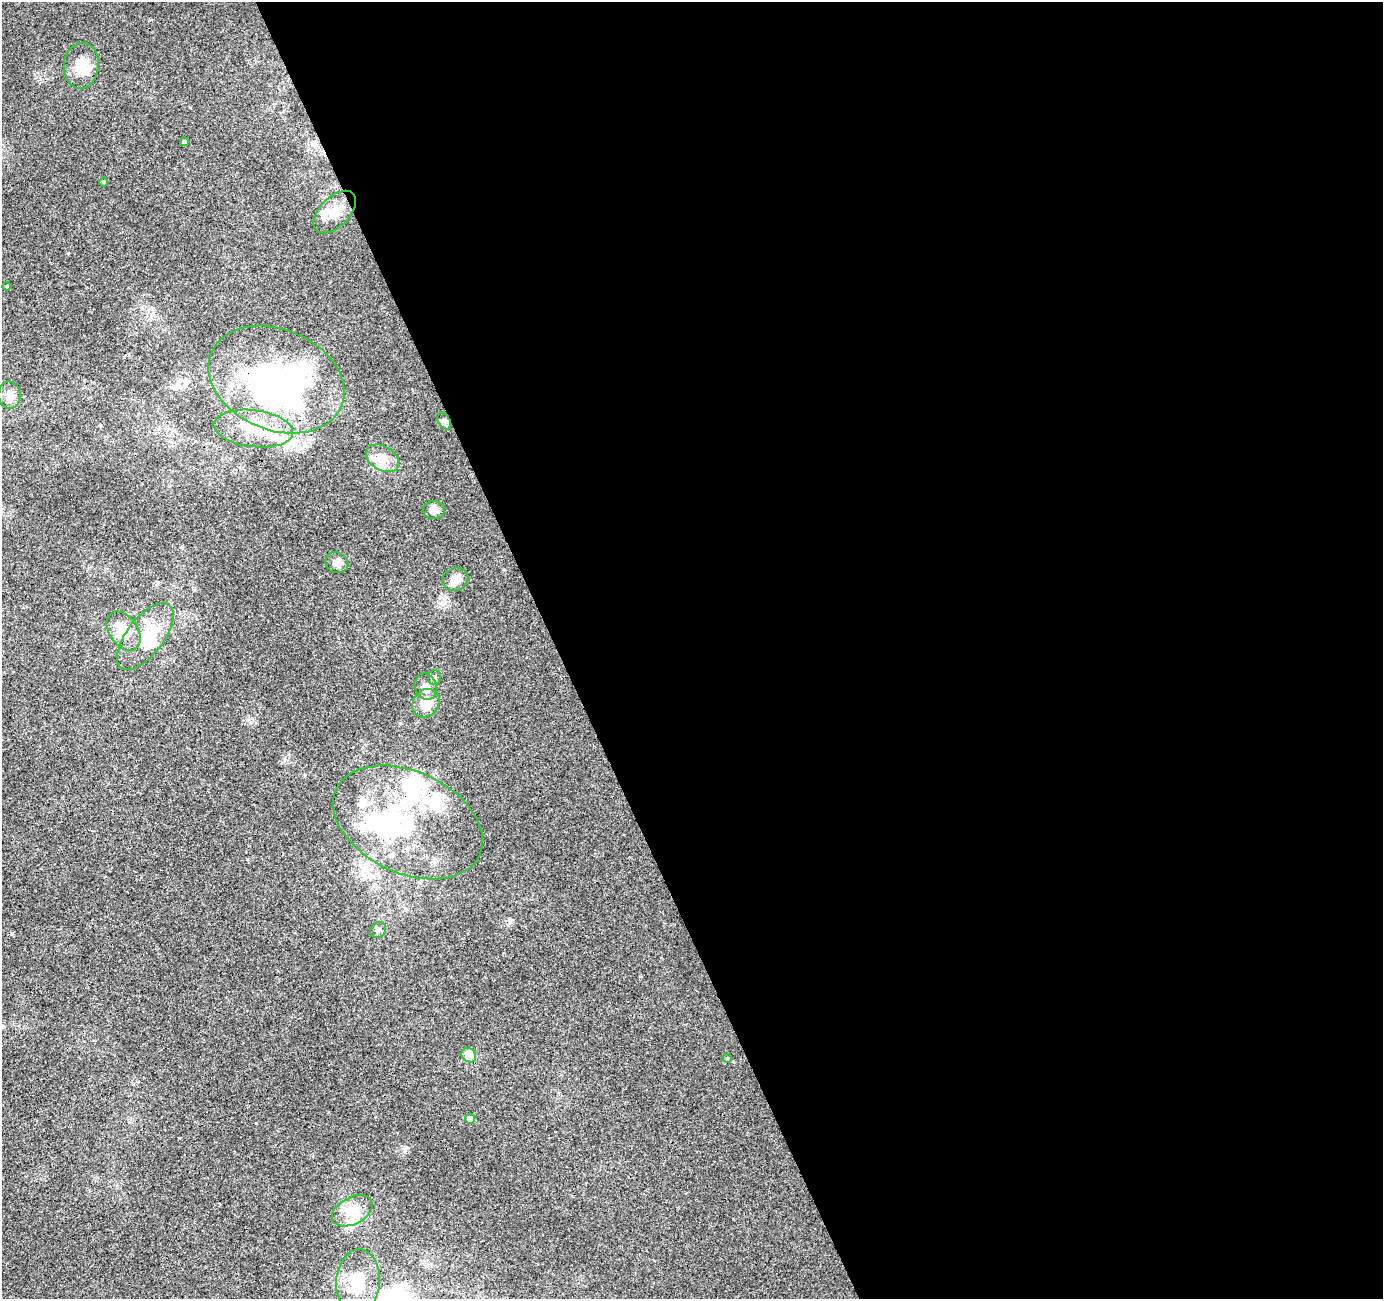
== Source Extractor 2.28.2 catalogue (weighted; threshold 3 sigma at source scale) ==
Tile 8 of 4 x 4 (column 4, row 2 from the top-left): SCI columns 4196-5576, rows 2698-3994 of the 5633 x 5451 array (HDU 1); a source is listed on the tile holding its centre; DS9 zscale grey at full resolution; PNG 1385 x 1301 px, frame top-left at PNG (2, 2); each listed source drawn as its Kron ellipse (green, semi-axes under 4 px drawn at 4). Shown black and unused: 60% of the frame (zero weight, under 3 of 4 exposures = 5% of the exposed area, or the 3 px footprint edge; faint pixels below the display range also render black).
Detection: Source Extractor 2.28.2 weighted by HDU 2 'WHT'; one run over the whole footprint, this tile lists its part. Background 0.00134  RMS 0.0035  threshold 0.0158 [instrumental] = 3 sigma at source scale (4.5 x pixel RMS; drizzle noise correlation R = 1.50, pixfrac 1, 0.0396/0.0396 arcsec/px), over >= 5 px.
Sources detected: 38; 6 inside a brighter object's white glare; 2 cosmic-ray / hot-pixel residue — neither listed nor drawn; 5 inside a brighter listed object's ellipse — not listed separately; the other 25 listed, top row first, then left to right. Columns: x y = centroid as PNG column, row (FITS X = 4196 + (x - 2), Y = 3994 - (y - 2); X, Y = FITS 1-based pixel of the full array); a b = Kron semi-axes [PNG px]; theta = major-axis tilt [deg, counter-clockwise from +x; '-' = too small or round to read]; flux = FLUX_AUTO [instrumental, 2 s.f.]
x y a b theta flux
81 66 23 17 84 7
184 142 4 4 - 0.67
104 182 5 3 - 0.27
335 212 26 15 45 6.6
7 286 4 3 - 0.31
276 380 70 50 -23 120
9 395 13 11 -84 2.9
444 421 9 6 -59 1.1
253 429 40 18 -7 14
382 458 18 12 -30 5.4
434 510 10 9 - 2.4
337 563 12 10 -29 2.1
455 579 13 11 23 3.2
124 631 22 14 -55 9.5
145 636 40 18 52 13
434 678 7 6 - 0.88
426 686 13 11 -70 2.6
426 703 15 12 52 7.3
408 822 79 51 -25 43
378 930 8 7 - 1.1
469 1055 8 6 -45 1.5
727 1058 4 4 - 0.35
470 1119 5 5 - 2.5
352 1211 22 13 28 6.2
358 1282 32 22 87 13
Overlapping masked pixels (flux is a lower limit): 1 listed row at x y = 276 380
Unlisted compact peaks at least as high as the median listed source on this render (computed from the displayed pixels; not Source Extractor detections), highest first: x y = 256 1123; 68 253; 194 590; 247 859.